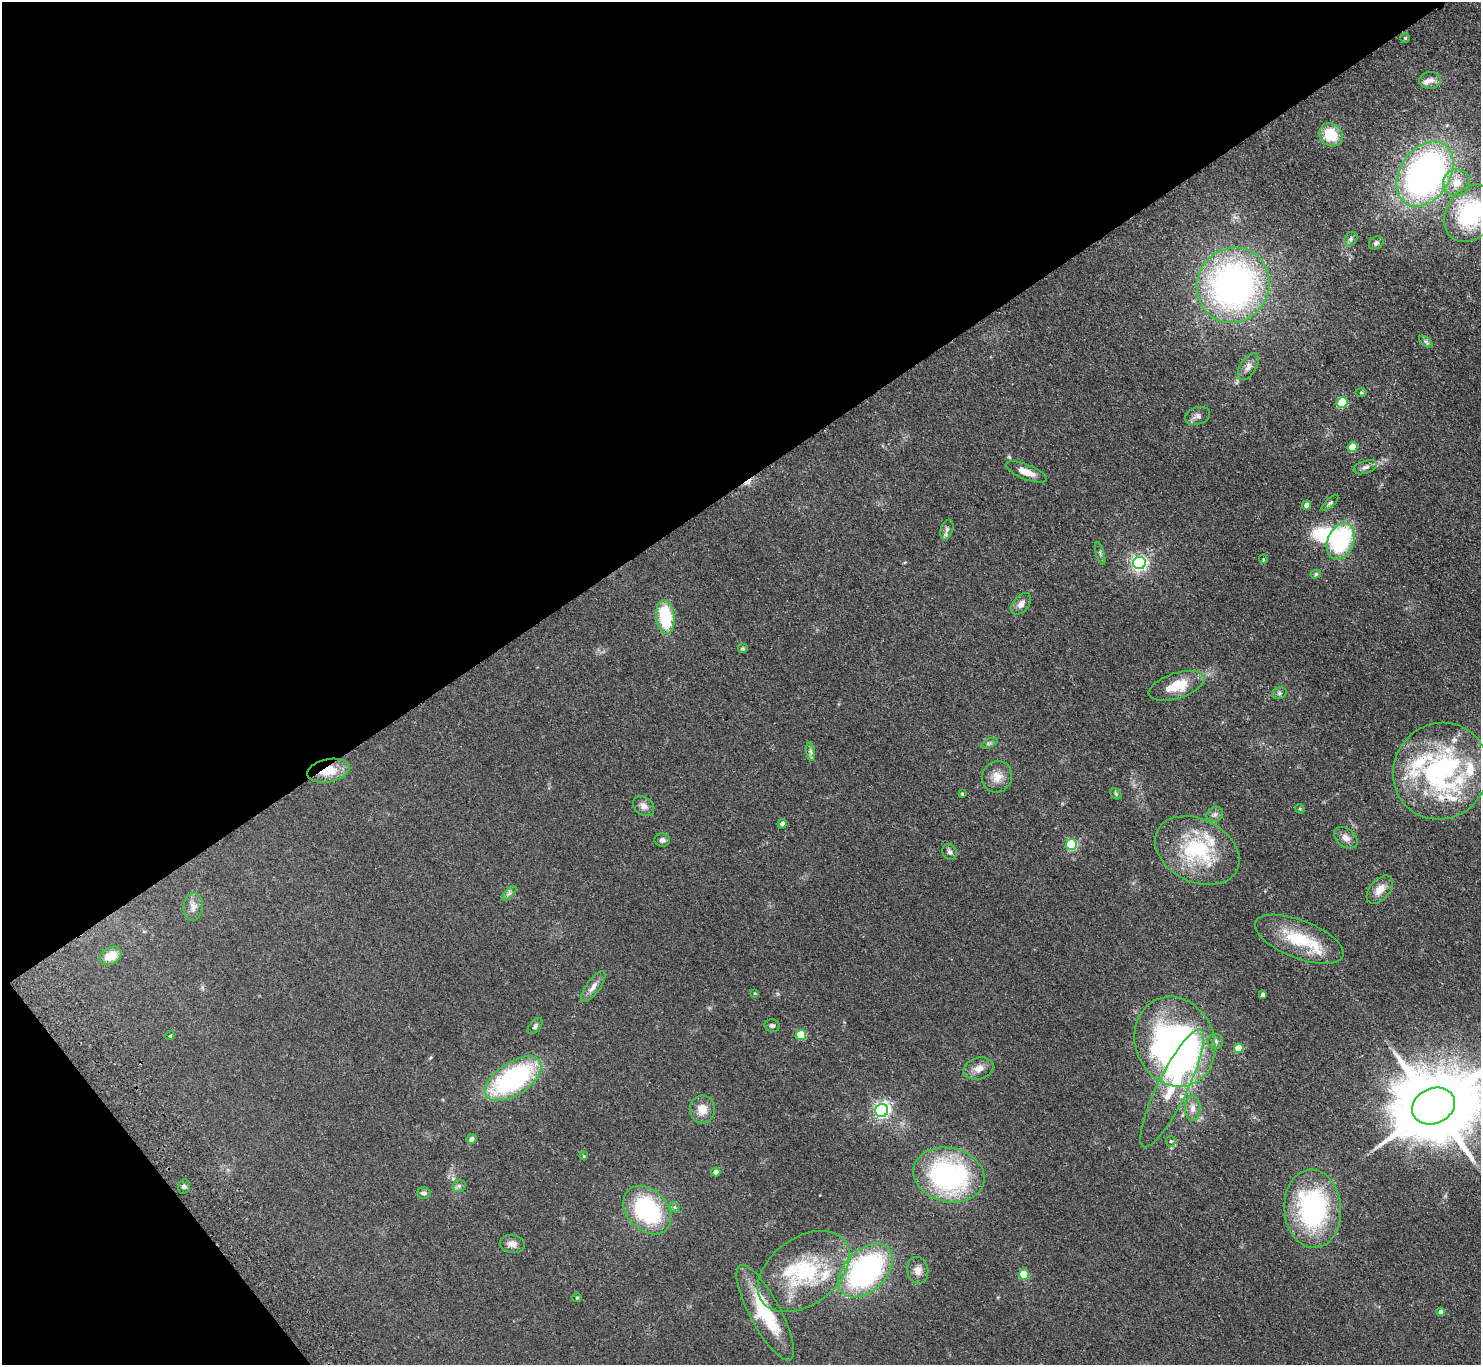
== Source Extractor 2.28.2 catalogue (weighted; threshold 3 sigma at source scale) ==
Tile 5 of 4 x 4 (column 1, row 2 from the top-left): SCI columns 49-1527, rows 3062-4424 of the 6014 x 5985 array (HDU 1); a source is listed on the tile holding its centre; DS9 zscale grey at full resolution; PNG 1483 x 1367 px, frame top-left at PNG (2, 2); each listed source drawn as its Kron ellipse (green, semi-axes under 4 px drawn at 4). Shown black and unused: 38% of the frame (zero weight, under 2 of 3 exposures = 3% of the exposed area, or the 3 px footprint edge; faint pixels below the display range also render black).
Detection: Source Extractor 2.28.2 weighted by HDU 2 'WHT'; one run over the whole footprint, this tile lists its part. Background 0.0514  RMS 0.0075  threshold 0.0337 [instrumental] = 3 sigma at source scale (4.5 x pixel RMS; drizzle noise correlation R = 1.50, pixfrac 1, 0.05/0.05 arcsec/px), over >= 5 px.
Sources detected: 102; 3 inside a brighter object's white glare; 1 cosmic-ray / hot-pixel residue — neither listed nor drawn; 11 inside a brighter listed object's ellipse — not listed separately; the other 87 listed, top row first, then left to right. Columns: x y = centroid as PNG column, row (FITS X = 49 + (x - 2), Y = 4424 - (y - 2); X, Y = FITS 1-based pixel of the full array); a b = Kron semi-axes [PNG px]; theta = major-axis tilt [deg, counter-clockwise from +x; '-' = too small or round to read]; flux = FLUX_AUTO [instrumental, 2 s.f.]
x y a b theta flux
1405 38 5 5 - 1.1
1430 80 11 8 3 3.9
1331 135 12 11 - 21
1425 174 35 25 57 290
1457 183 13 13 - 11
1470 213 31 24 54 70
1351 239 7 6 - 1.6
1376 243 8 6 36 1.9
1233 285 38 36 62 270
1426 342 8 4 -37 1.4
1248 367 15 8 58 4.3
1361 392 6 4 -1 0.83
1342 403 5 5 - 42
1197 416 13 8 16 3.3
1353 447 5 5 - 16
1365 467 12 6 18 2.7
1026 472 22 7 -22 8.3
1330 503 10 4 41 1.5
1307 505 5 4 - 4.4
947 530 10 6 72 2.6
1341 541 19 13 69 69
1100 553 12 4 -75 1.7
1263 559 4 4 - 0.74
1139 563 6 6 - 220
1316 574 5 4 - 1.1
1021 604 12 7 50 4.3
665 617 17 9 -84 38
743 648 5 5 - 1.1
1177 686 29 12 18 20
1279 693 7 5 20 1.7
989 743 9 4 23 1.5
810 752 9 4 -80 1.7
328 771 21 11 11 16
1441 771 49 47 50 150
997 777 16 15 - 8.5
962 794 4 3 - 0.97
1116 794 6 4 -45 0.97
644 806 12 8 -38 4.3
1300 809 5 4 - 0.77
1215 814 8 7 - 2.5
782 824 5 4 - 3.1
1346 838 13 9 -38 4.7
662 840 8 6 -12 2.2
1071 845 5 5 - 69
1197 850 45 31 -27 62
949 852 8 7 - 2.2
1380 889 16 10 49 7.6
509 893 9 3 45 1.6
193 907 14 9 84 4.8
1299 939 47 19 -21 38
111 956 11 8 30 12
593 987 18 7 54 4.8
755 993 4 3 - 0.72
1263 995 4 3 - 2.1
535 1026 9 5 51 1.8
772 1026 8 6 -11 1.8
801 1035 5 5 - 33
170 1036 5 4 - 1.1
1215 1041 7 7 - 2.3
1175 1042 46 39 -67 280
1239 1048 5 4 - 15
979 1068 15 11 15 6.2
513 1079 32 16 34 120
1172 1088 65 15 64 36
1434 1106 22 17 24 9900
1193 1108 12 8 -89 5.2
702 1109 14 12 88 8.6
882 1110 7 6 - 210
471 1139 5 4 - 3.5
1171 1141 5 5 - 1.1
584 1156 4 3 - 0.6
716 1172 4 4 - 5
949 1175 36 27 -13 120
184 1186 7 5 76 1.7
459 1186 6 6 - 1.7
423 1193 7 6 - 1.9
675 1207 5 4 - 1.2
1313 1209 39 28 -86 120
647 1210 27 20 -46 77
512 1244 13 9 -10 4.8
918 1270 13 10 -80 5.2
804 1271 51 33 36 64
866 1271 32 20 44 160
1024 1275 5 5 - 29
577 1298 4 4 - 0.74
1441 1312 4 4 - 4.4
765 1313 53 15 -62 43
Overlapping masked pixels (flux is a lower limit): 1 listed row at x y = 328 771
Isophote crosses this tile's border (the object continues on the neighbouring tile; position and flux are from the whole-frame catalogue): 2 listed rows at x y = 1470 213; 1434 1106